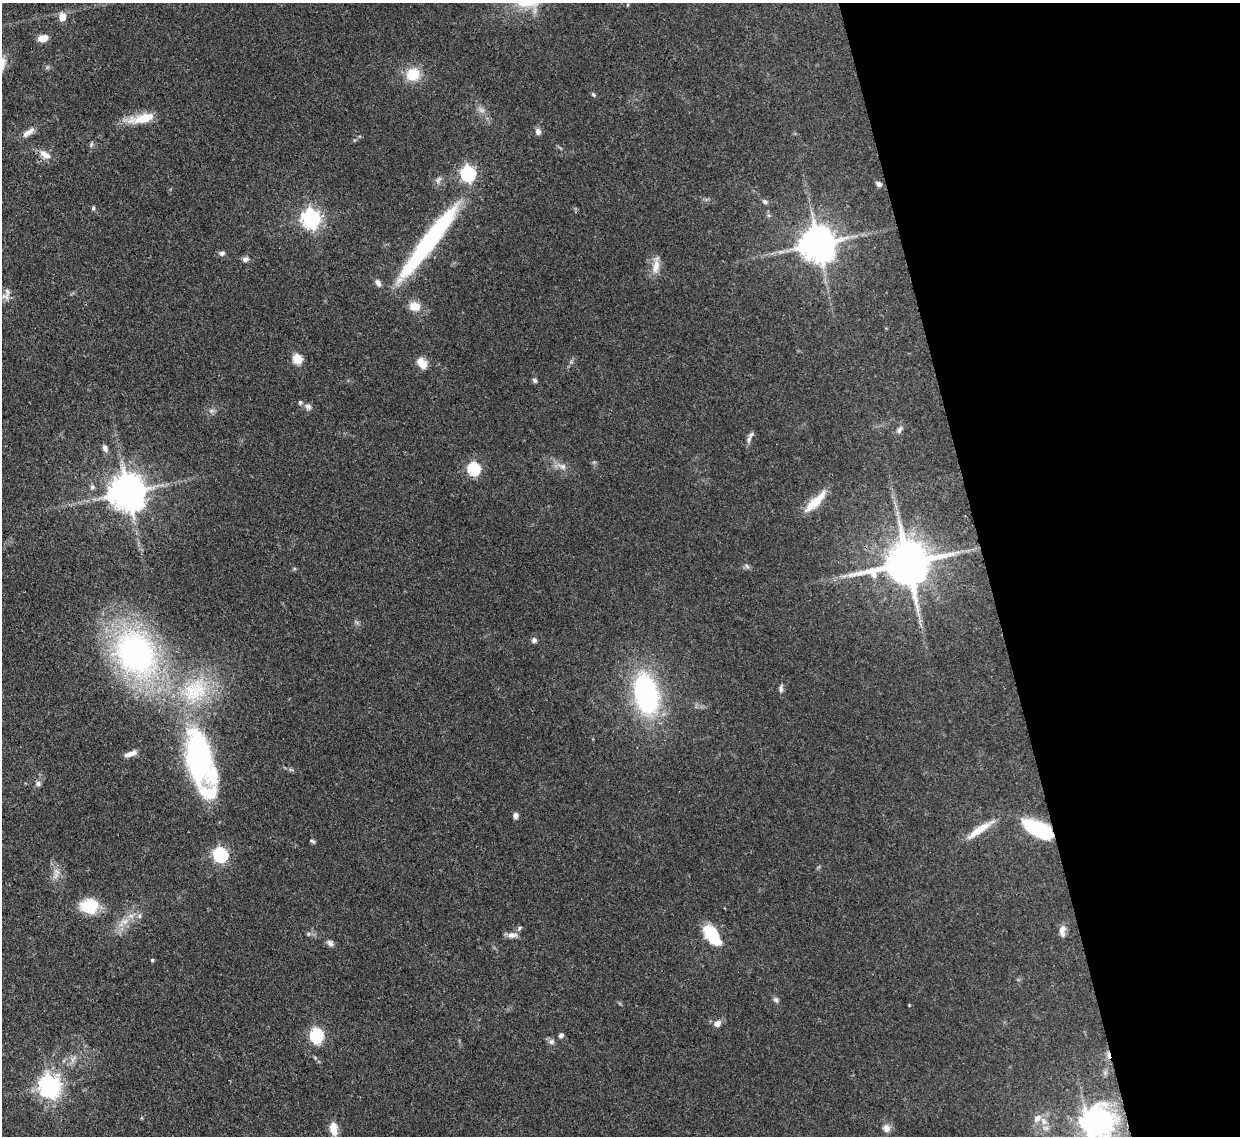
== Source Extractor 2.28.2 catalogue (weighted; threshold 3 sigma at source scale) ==
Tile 12 of 4 x 4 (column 4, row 3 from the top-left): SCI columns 3792-5029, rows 1353-2486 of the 5102 x 5088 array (HDU 1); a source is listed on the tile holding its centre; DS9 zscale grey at full resolution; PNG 1242 x 1138 px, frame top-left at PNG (2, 3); no overlay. Shown black and unused: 21% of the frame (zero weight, under 3 of 4 exposures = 9% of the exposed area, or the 3 px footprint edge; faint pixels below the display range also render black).
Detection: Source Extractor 2.28.2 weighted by HDU 2 'WHT'; one run over the whole footprint, this tile lists its part. Background 0.115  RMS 0.0049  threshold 0.022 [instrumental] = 3 sigma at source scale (4.5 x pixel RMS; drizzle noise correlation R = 1.50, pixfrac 1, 0.05/0.05 arcsec/px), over >= 5 px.
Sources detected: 76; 1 too faint to see at this stretch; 1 cosmic-ray / hot-pixel residue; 1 long thin detection or spike segment (spike, bleed or trail) — not listed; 3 inside a brighter listed object's ellipse — not listed separately; the other 70 listed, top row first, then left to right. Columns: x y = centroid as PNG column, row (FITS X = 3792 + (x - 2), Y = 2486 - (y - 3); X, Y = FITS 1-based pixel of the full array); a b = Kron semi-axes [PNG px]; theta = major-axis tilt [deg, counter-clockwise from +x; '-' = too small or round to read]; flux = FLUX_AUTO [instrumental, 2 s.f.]
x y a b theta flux
62 17 5 5 - 9.3
43 38 11 7 11 4.1
413 74 13 12 - 14
593 95 6 4 -48 0.76
142 118 34 11 13 12
28 132 19 7 36 3.5
538 132 7 6 - 2.4
45 155 18 8 -30 4.3
468 173 7 6 - 110
438 180 12 6 49 1.8
879 184 7 5 -32 1.5
765 202 7 5 -29 1.1
93 208 5 5 - 0.77
311 218 7 7 - 220
430 240 99 14 53 79
818 244 10 10 - 1200
222 253 7 6 - 1.5
245 259 8 6 2 1.6
656 266 21 9 80 5.2
378 283 11 6 -62 1.8
6 296 13 8 -11 2.8
415 306 14 11 -11 6.1
297 359 10 9 - 6.9
422 363 13 8 -57 5.9
535 380 6 5 - 1.1
308 407 9 7 -40 1.8
899 430 12 6 64 1.8
751 434 10 6 50 1.7
105 448 10 6 -68 1.7
562 466 15 8 -21 3.4
474 468 6 6 - 61
92 487 7 6 - 1.2
128 492 10 10 - 1200
815 502 37 10 45 11
907 563 14 12 12 2300
747 566 8 4 -46 1
534 640 6 6 - 1.4
136 653 43 33 -58 150
781 689 10 6 -88 1.5
194 691 43 34 36 44
646 694 31 17 -78 100
131 753 17 6 20 3.2
199 757 58 27 -77 120
38 783 7 7 - 1.6
515 816 7 6 - 1.8
1037 829 27 11 -27 46
980 830 43 9 34 9.4
312 841 8 4 -31 0.87
220 854 6 6 - 87
56 872 13 9 90 3.6
89 906 20 16 0 15
139 916 7 4 -89 0.98
124 921 12 8 12 4
1062 930 14 7 87 3.2
308 934 5 5 - 0.8
512 935 14 8 1 2.8
712 935 25 13 -55 18
330 943 9 7 -48 1.7
152 960 4 4 - 0.69
776 1000 8 5 -69 1.3
909 1005 3 3 - 0.34
717 1023 9 7 42 2.9
316 1035 7 6 - 70
561 1035 7 5 41 1.2
551 1042 7 7 - 1.6
50 1086 8 7 - 340
141 1118 5 3 - 0.43
1044 1121 12 7 -65 3.3
886 1128 11 9 -80 2.8
333 1129 16 8 -82 6
Overlapping masked pixels (flux is a lower limit): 3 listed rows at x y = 430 240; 907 563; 1037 829